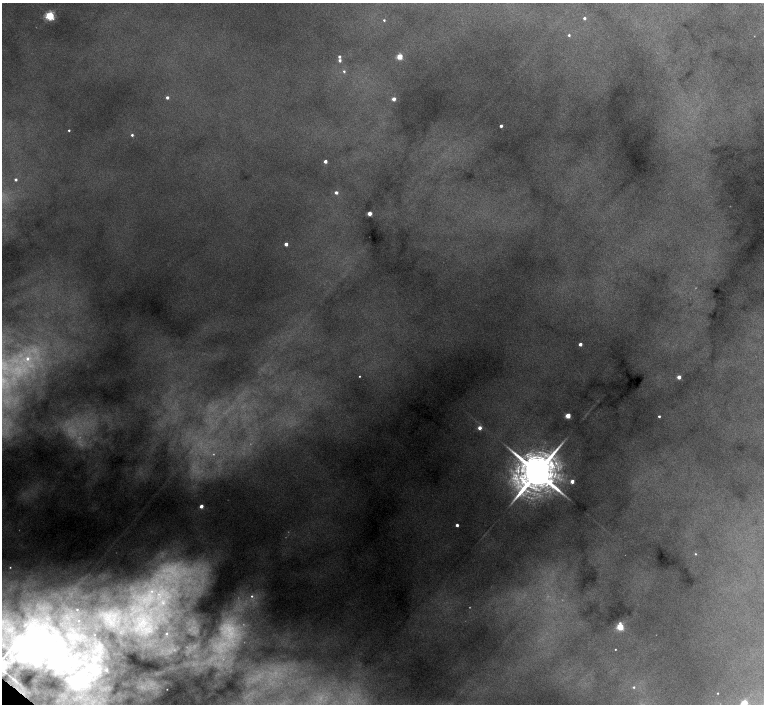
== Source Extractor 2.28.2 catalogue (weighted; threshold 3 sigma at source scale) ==
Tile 10 of 4 x 4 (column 2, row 3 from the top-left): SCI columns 1526-3048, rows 1568-2970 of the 6097 x 6082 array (HDU 1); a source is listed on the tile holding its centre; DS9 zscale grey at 2 x 2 block average (1 PNG px = mean of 2 x 2 image px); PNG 766 x 706 px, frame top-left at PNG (2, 3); no overlay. Shown black and unused: <1% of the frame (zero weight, under 4 of 8 exposures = <1% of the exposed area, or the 3 px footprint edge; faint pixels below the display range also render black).
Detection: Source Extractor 2.28.2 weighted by HDU 2 'WHT'; one run over the whole footprint, this tile lists its part. Background 0.125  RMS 0.0062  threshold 0.0254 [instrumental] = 3 sigma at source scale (4.09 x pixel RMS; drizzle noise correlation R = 1.36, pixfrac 0.8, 0.05/0.05 arcsec/px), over >= 5 px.
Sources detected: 52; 5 too faint to see at this stretch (2 x 2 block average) — not listed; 3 inside a brighter listed object's ellipse — not listed separately; the other 44 listed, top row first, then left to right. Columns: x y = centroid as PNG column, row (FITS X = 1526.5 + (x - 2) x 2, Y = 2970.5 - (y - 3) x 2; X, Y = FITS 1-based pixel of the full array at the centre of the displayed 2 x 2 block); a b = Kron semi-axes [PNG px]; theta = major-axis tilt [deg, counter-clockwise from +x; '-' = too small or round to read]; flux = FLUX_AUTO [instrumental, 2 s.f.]
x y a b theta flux
50 16 3 3 - 170
584 18 2 2 - 3.8
384 20 3 2 - 1.6
569 35 3 2 - 2.3
399 56 3 3 - 46
339 57 2 2 - 3.6
340 60 3 2 - 4.5
344 71 3 3 - 2.1
167 97 2 2 - 5.7
394 99 2 2 - 14
501 126 2 2 - 5.4
69 130 2 2 - 1.7
132 135 3 2 - 2.9
325 161 2 2 - 10
15 179 2 2 - 3.9
336 192 3 2 - 5.9
369 213 2 2 - 27
286 244 2 2 - 11
580 344 2 2 - 11
27 359 6 5 - 7.7
359 376 2 2 - 1
679 377 2 2 - 15
568 416 3 2 - 39
659 416 2 2 - 2.7
480 428 2 2 - 12
537 472 13 8 47 7700
572 481 2 2 - 16
201 506 2 2 - 15
457 525 2 2 - 6
695 554 3 2 - 1.2
10 567 3 3 - 1.1
152 591 5 4 - 5.1
252 596 4 4 - 3.3
163 602 10 7 -79 15
77 609 2 2 - 1.1
143 623 23 16 44 62
620 627 3 3 - 72
166 633 3 2 - 1.5
615 649 2 2 - 0.86
37 651 78 45 -12 380
633 687 3 3 - 2.2
167 689 2 2 - 0.39
718 693 2 2 - 0.78
744 703 3 3 - 74
Overlapping masked pixels (flux is a lower limit): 1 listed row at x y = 37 651
Isophote crosses this tile's border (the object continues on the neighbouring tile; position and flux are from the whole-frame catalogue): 2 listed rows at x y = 37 651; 744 703